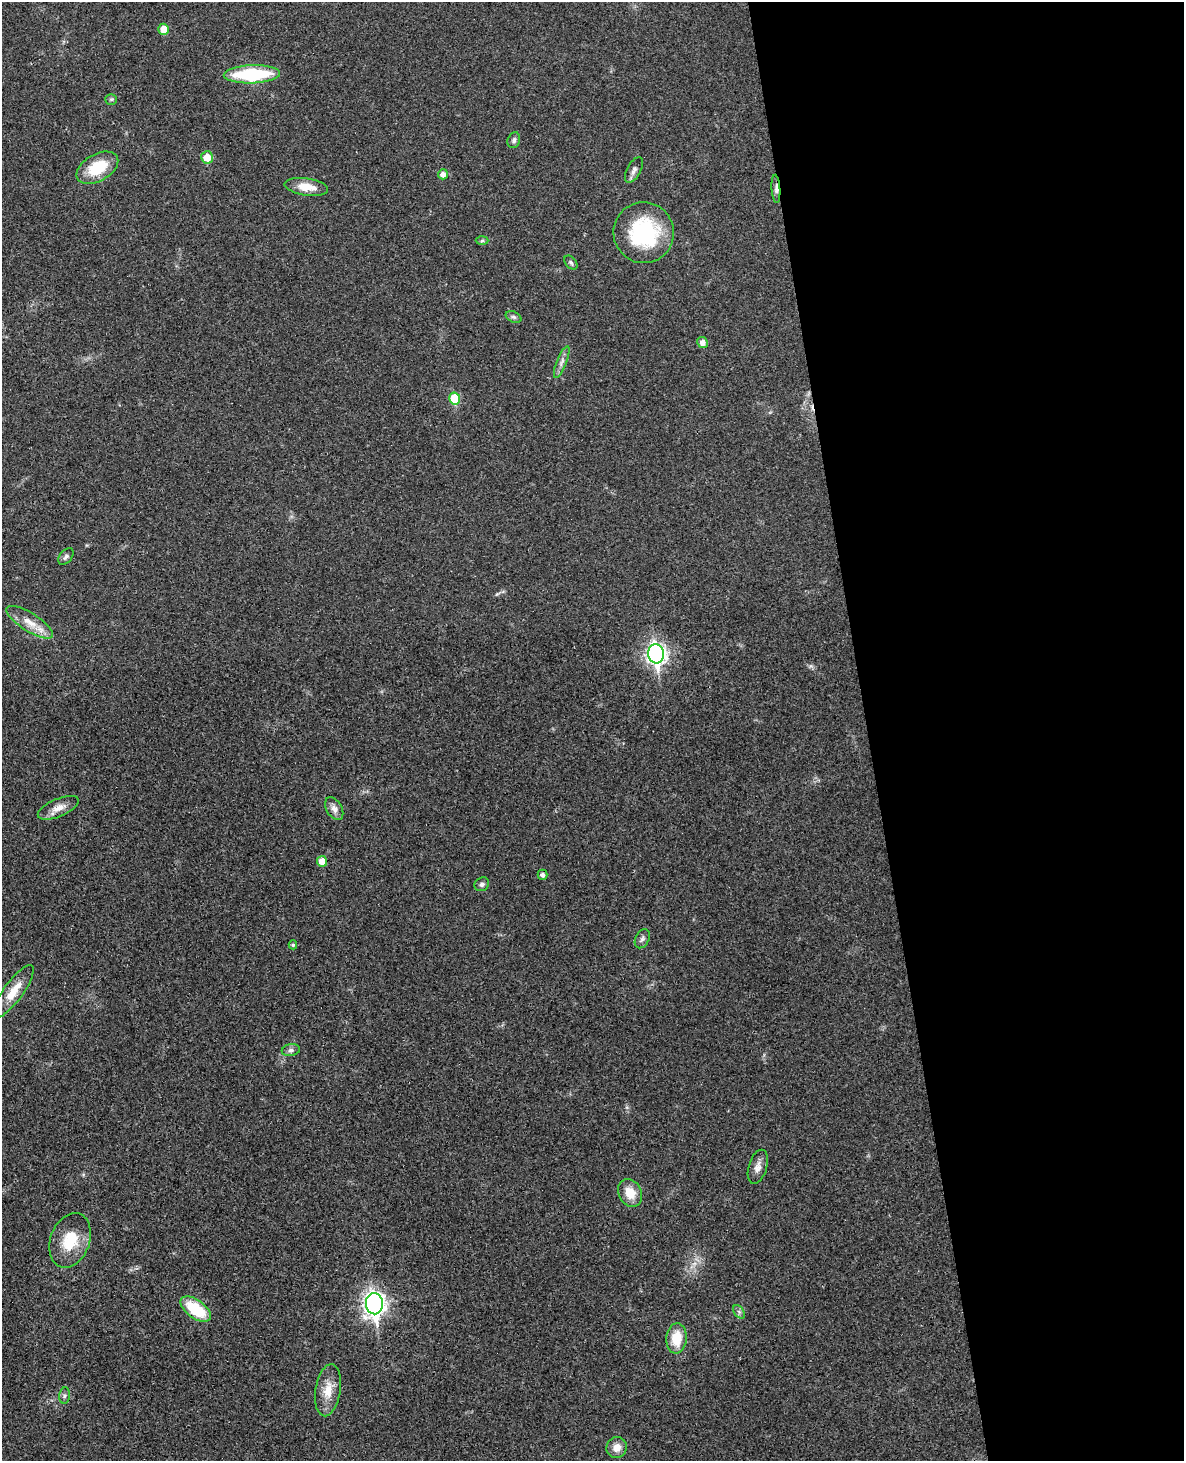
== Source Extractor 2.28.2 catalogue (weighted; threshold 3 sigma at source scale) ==
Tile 8 of 4 x 3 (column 4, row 2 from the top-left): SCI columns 3606-4787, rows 1713-3171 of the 4844 x 4777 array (HDU 1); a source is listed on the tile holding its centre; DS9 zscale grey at full resolution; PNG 1186 x 1463 px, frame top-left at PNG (2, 2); each listed source drawn as its Kron ellipse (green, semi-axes under 4 px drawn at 4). Shown black and unused: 27% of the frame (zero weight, under 3 of 4 exposures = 6% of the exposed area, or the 3 px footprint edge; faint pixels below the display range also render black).
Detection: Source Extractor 2.28.2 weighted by HDU 2 'WHT'; one run over the whole footprint, this tile lists its part. Background 0.035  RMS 0.0042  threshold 0.0187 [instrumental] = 3 sigma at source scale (4.5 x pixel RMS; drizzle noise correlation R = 1.50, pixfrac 1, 0.05/0.05 arcsec/px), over >= 5 px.
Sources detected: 39; all 39 listed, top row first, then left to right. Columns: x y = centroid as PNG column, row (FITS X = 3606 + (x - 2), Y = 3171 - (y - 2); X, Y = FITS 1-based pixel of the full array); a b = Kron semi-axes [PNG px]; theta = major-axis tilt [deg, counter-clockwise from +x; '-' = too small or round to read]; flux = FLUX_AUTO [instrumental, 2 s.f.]
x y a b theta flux
164 29 5 5 - 5.6
252 74 28 9 2 31
111 99 6 5 - 0.69
514 140 8 6 73 1.1
207 157 6 6 - 6.9
97 168 23 13 30 15
634 170 14 7 62 1.9
443 174 5 5 - 2
306 187 22 8 -8 6.5
776 189 14 4 -86 1.6
644 233 30 30 - 37
482 241 6 4 2 0.61
571 262 8 5 -50 0.81
513 317 8 5 -26 1
703 342 5 5 - 2.1
562 362 17 5 68 2.1
455 399 6 5 - 15
66 557 9 6 48 1.2
30 622 27 9 -32 6.5
656 654 9 8 - 180
58 808 22 9 23 4.2
334 809 12 7 -59 2.3
322 861 5 5 - 5.1
542 875 5 5 - 1.3
482 884 8 6 36 1.2
642 939 10 6 62 1.2
293 945 4 4 - 0.59
14 991 31 9 54 7.5
291 1050 9 6 10 1.2
758 1167 18 9 73 2.9
630 1193 14 11 -62 6.7
70 1240 28 19 70 14
374 1304 11 8 -88 240
196 1309 17 9 -36 18
739 1312 7 5 -56 0.94
676 1338 15 10 86 9.8
328 1390 26 12 81 7.1
65 1396 8 5 83 1.1
617 1448 10 10 - 3.6
Overlapping masked pixels (flux is a lower limit): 1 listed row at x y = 776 189